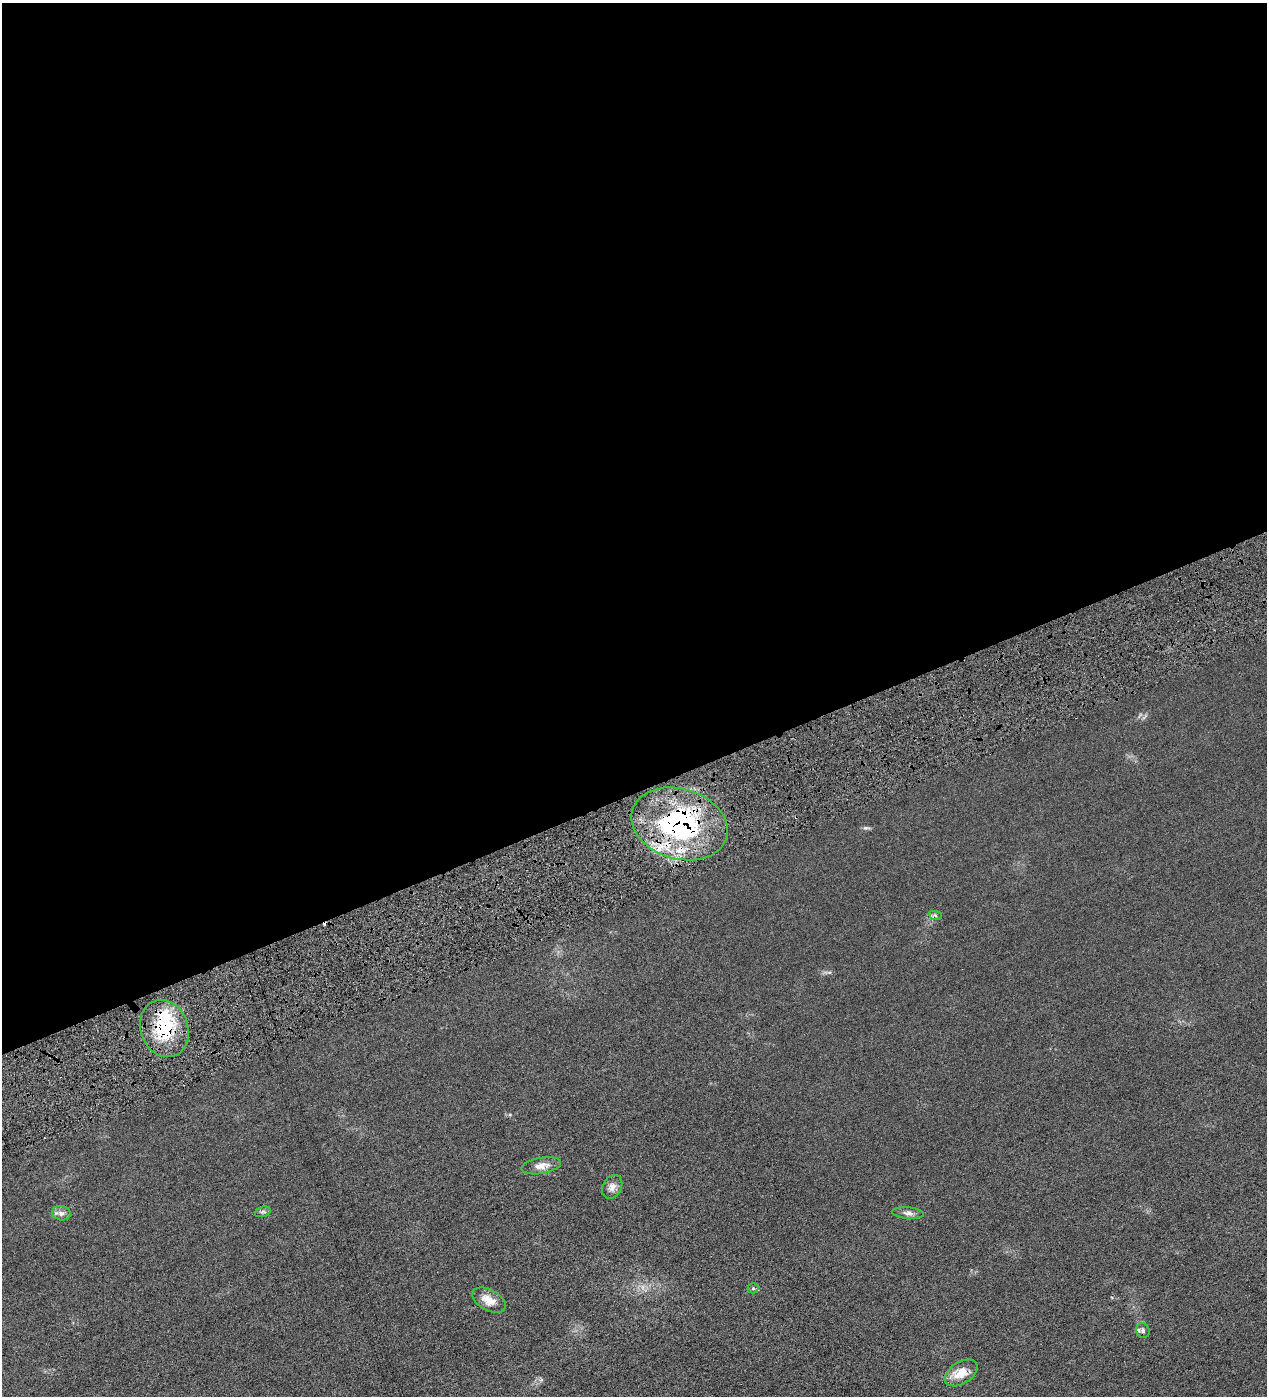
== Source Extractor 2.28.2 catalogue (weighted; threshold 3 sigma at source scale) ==
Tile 2 of 4 x 4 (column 2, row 1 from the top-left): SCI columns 1427-2691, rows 4182-5575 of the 5513 x 5577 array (HDU 1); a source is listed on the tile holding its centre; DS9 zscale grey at full resolution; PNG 1269 x 1398 px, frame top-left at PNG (2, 3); each listed source drawn as its Kron ellipse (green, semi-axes under 4 px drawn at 4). Shown black and unused: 57% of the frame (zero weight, under 4 of 8 exposures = <1% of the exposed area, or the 3 px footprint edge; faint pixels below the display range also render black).
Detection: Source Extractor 2.28.2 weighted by HDU 2 'WHT'; one run over the whole footprint, this tile lists its part. Background 0.0133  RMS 0.0042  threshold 0.0173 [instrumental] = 3 sigma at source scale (4.09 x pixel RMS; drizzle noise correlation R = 1.36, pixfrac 0.8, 0.05/0.05 arcsec/px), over >= 5 px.
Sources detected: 15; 2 cosmic-ray / hot-pixel residue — neither listed nor drawn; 1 inside a brighter listed object's ellipse — not listed separately; the other 12 listed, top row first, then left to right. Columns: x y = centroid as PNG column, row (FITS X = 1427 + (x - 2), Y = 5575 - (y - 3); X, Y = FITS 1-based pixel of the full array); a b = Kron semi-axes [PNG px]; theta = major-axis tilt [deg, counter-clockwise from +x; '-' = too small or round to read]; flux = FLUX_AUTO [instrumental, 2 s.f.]
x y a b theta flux
679 824 49 35 -17 70
935 915 7 4 -20 0.6
164 1028 29 23 -69 21
541 1166 20 8 10 3.4
612 1187 12 9 62 2.1
263 1212 8 5 18 0.75
61 1213 9 7 -11 1.4
908 1213 16 6 -5 1.6
753 1288 5 5 - 0.55
489 1300 18 10 -29 4.1
1143 1331 7 6 - 0.96
961 1373 18 11 32 6
Overlapping masked pixels (flux is a lower limit): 2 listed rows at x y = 679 824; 164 1028